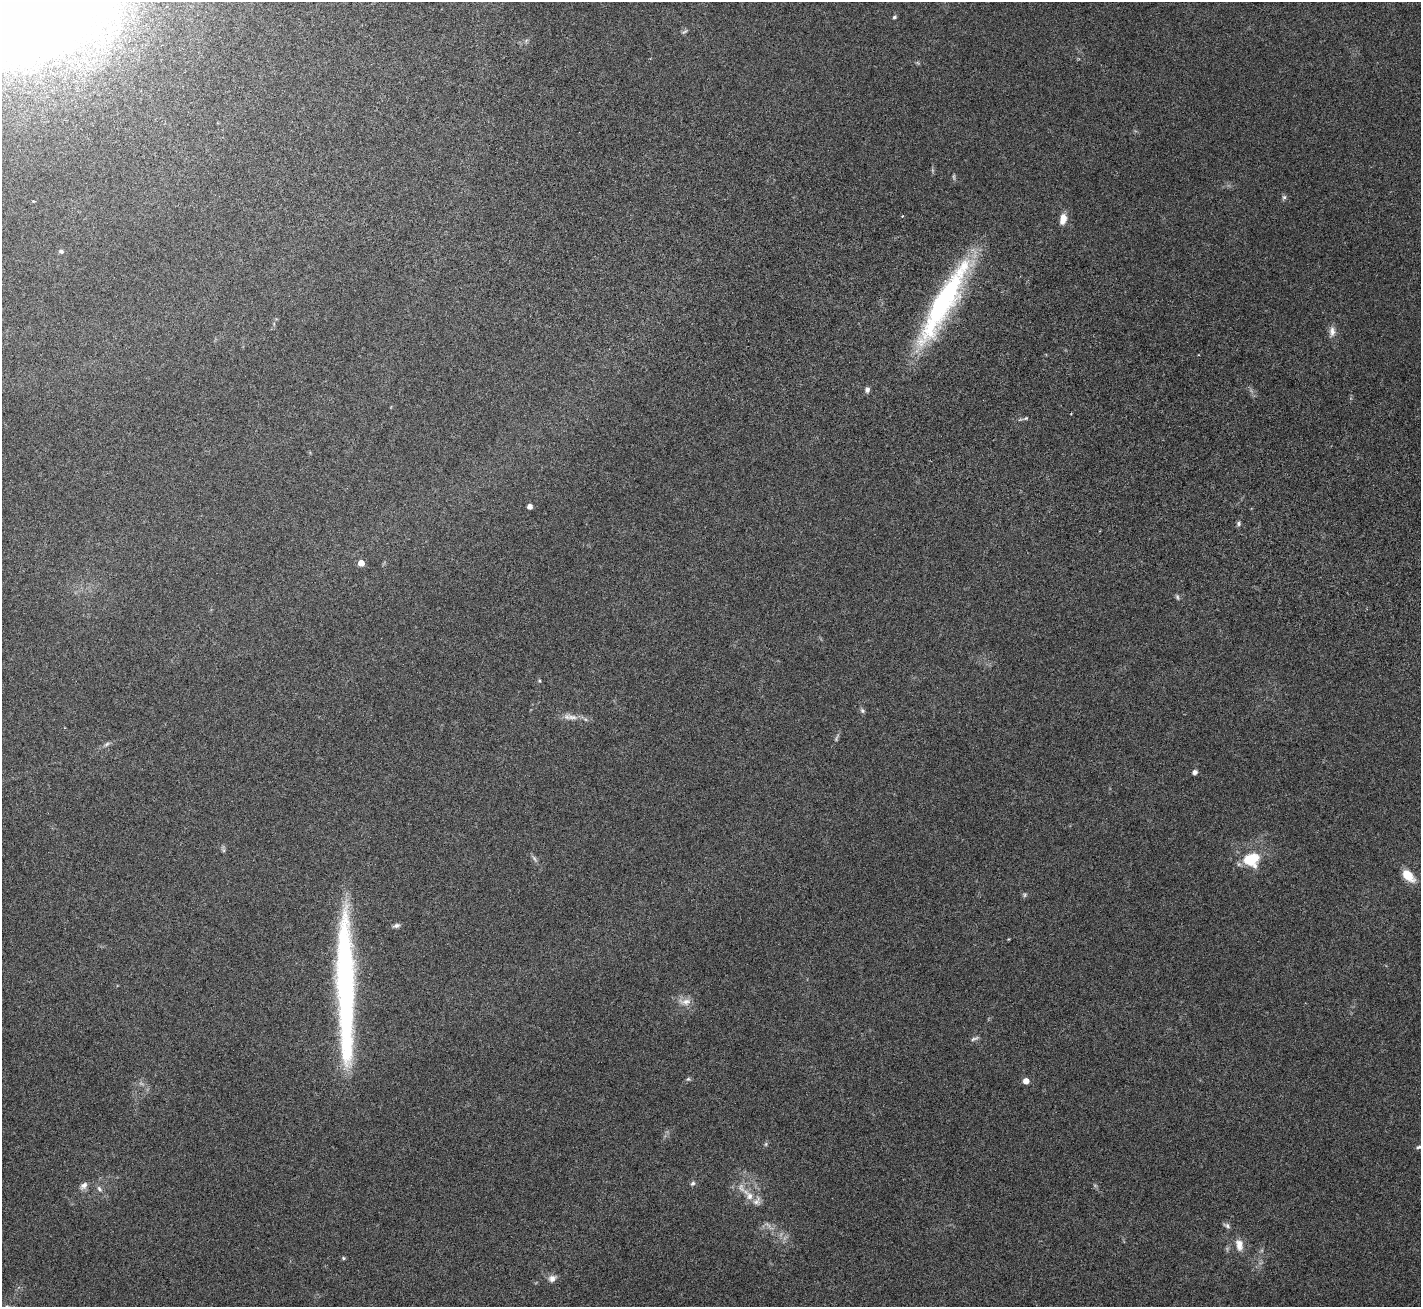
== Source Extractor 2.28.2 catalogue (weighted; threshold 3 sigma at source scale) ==
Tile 11 of 4 x 4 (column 3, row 3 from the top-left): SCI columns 2957-4375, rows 1761-3065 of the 6198 x 6388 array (HDU 1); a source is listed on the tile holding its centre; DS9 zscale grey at full resolution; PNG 1423 x 1309 px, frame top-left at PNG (2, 2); no overlay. Nothing masked; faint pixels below the display range render black.
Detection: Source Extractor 2.28.2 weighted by HDU 2 'WHT'; one run over the whole footprint, this tile lists its part. Background 0.105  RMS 0.004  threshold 0.0163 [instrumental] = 3 sigma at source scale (4.09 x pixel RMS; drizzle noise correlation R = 1.36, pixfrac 0.8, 0.0396/0.0396 arcsec/px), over >= 5 px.
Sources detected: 43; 2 too faint to see at this stretch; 1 inside a brighter object's white glare — not listed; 1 inside a brighter listed object's ellipse — not listed separately; the other 39 listed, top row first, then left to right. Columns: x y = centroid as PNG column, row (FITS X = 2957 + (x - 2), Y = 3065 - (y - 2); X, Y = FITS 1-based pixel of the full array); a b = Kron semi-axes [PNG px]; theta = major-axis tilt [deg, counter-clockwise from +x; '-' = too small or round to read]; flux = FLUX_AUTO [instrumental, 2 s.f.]
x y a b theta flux
894 17 5 4 - 0.6
685 31 10 3 35 0.59
1284 197 6 6 - 0.68
1063 219 11 7 77 3.6
61 251 6 5 - 0.78
943 302 93 18 61 71
1332 331 15 8 89 2.1
867 390 6 5 - 1.2
1026 418 5 4 - 0.4
530 506 4 4 - 2.2
1239 523 6 6 - 0.7
361 563 4 4 - 4.2
1177 597 8 4 -77 0.6
539 681 5 4 - 0.38
862 711 8 5 -63 0.69
572 717 17 8 -11 2.7
836 738 12 3 68 0.77
107 744 9 5 28 0.87
1195 772 6 5 - 1.2
534 858 11 4 -50 0.87
1252 859 15 12 26 13
1408 876 14 8 -45 6.6
1025 895 6 4 62 0.55
396 925 9 5 16 0.97
345 974 123 21 -89 87
685 1002 19 9 0 3
974 1039 12 4 23 0.86
688 1079 6 5 - 0.58
1026 1081 4 4 - 3.8
766 1144 6 4 89 0.47
1419 1147 8 4 11 0.7
693 1183 7 6 - 0.75
84 1186 11 8 46 1.7
99 1189 9 5 -58 1
749 1195 22 10 -49 4.8
1227 1225 10 5 -29 0.89
1239 1245 16 10 -80 3.2
343 1258 5 4 - 0.42
552 1278 11 9 26 1.8
Isophote crosses this tile's border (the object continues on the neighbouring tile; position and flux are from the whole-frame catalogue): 1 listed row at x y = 1419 1147